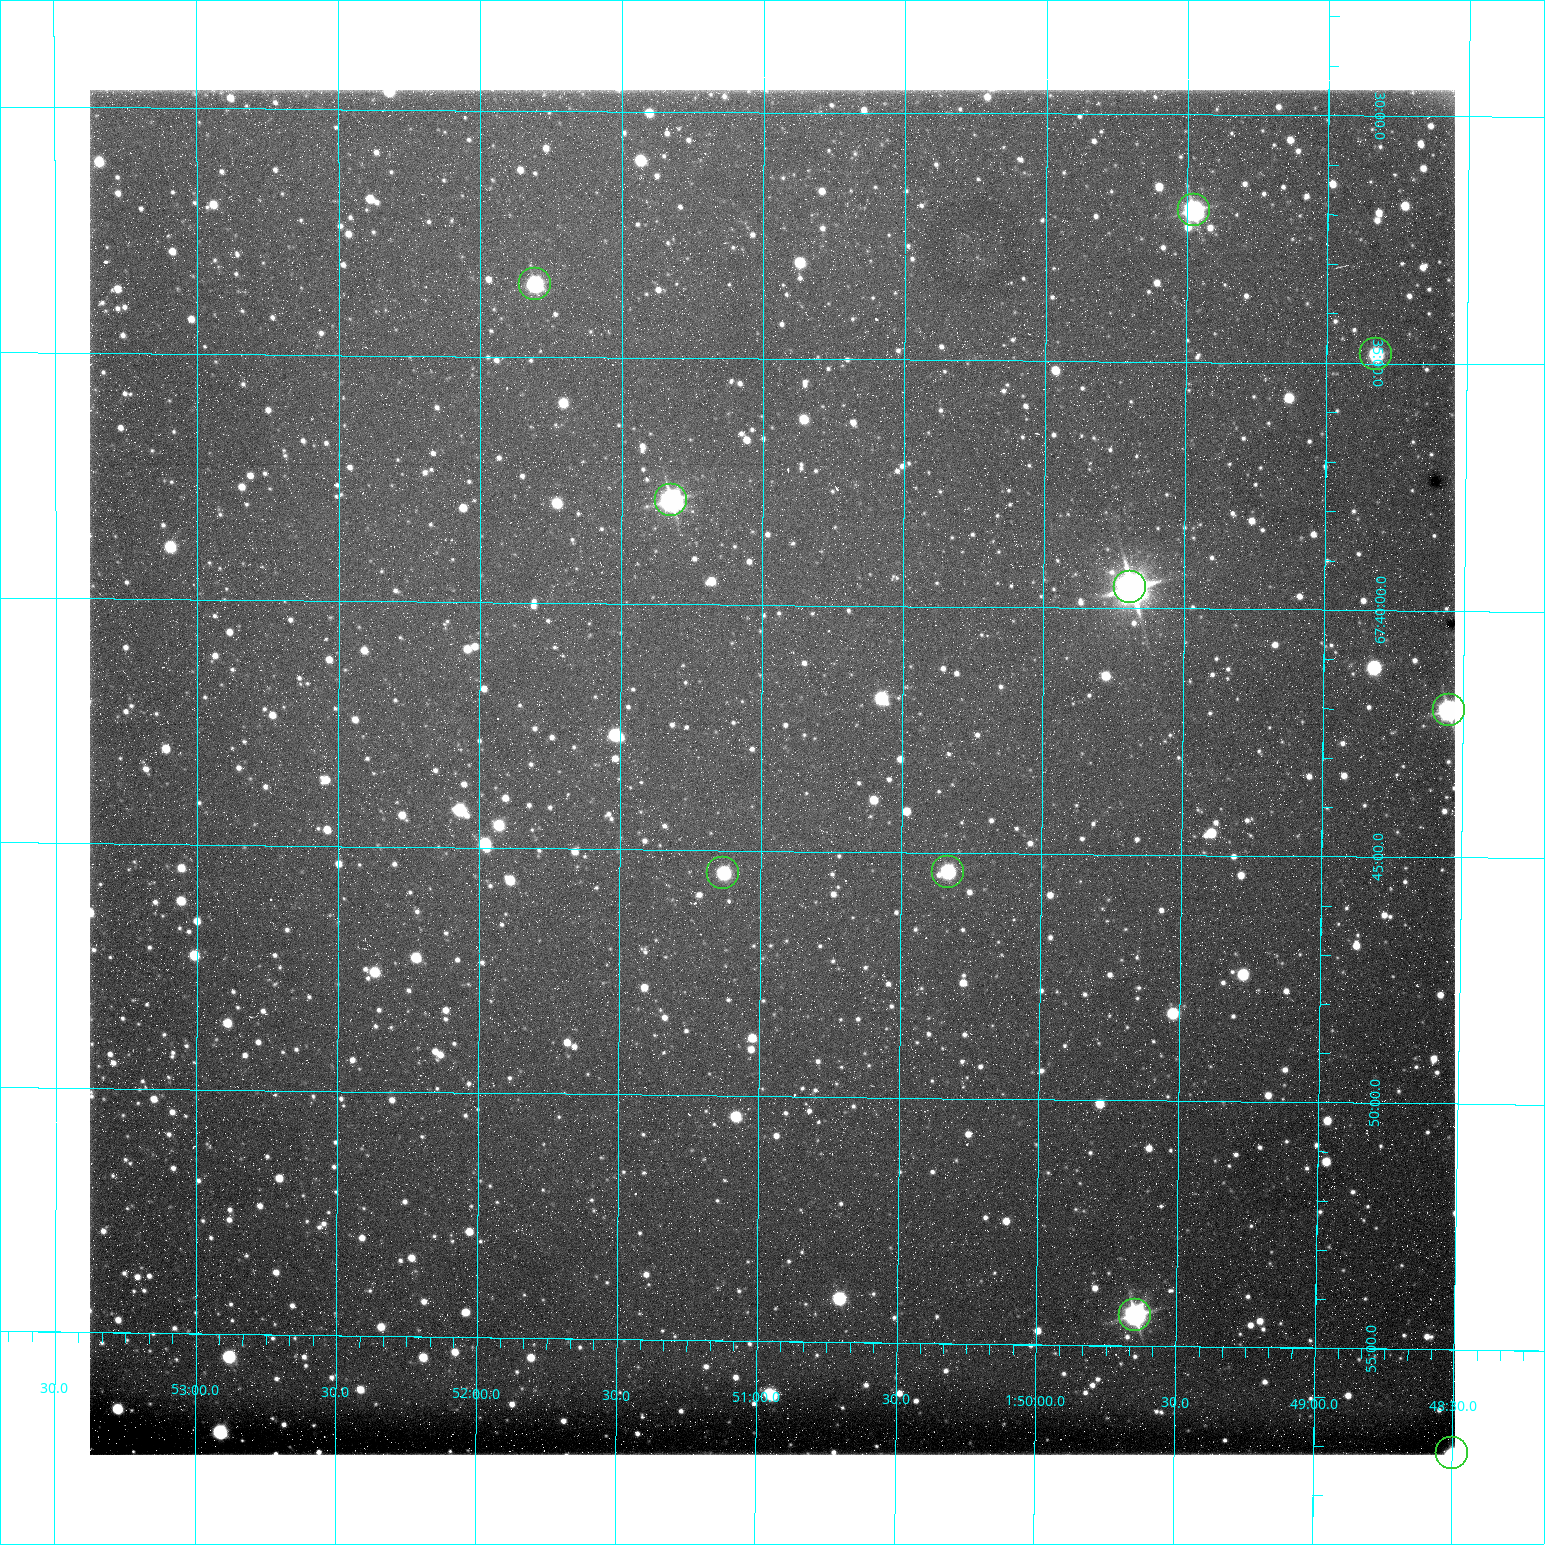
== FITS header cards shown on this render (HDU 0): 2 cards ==
NAXIS1  =                 1365 /fastest changing axis
NAXIS2  =                 1365 /next to fastest changing axis

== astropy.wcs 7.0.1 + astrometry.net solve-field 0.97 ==
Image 1365 x 1365 px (HDU 0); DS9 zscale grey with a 90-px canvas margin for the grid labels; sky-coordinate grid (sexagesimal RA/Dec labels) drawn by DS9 from the SOLVED WCS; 10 Tycho-2 reference stars matched to detected sources circled (green)
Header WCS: RA---TAN/DEC--TAN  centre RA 01:50:58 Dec +67:43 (27.74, +67.72 deg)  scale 1.22 arcsec/px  FOV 27.7' x 27.7'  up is +180 deg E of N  parity flipped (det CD > 0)
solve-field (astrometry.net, Tycho-2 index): VERIFIED the header's WCS against the Tycho-2 star catalogue (10 matches, 0 conflicts) and refined it, rather than solving blind
Solved WCS: RA---TAN-SIP/DEC--TAN-SIP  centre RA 01:50:58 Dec +67:43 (27.74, +67.72 deg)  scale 1.21 arcsec/px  FOV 27.6' x 27.8'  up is +180 deg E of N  parity flipped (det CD > 0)
The solver's refit moves the header's centre by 0.59 arcsec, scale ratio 0.9953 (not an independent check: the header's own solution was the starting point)
Tycho-2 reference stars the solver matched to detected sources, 10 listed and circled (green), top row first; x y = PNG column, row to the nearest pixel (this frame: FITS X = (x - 90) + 1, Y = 1365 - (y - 90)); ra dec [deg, ICRS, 3 dp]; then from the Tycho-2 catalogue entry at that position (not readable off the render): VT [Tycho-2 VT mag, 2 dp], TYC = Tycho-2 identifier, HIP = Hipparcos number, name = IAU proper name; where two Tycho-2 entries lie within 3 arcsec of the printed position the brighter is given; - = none
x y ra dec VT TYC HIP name
1194 210 27.369 +67.532 10.15 4310-718-1 - -
535 284 27.952 +67.559 11.39 4310-426-1 - -
1376 354 27.206 +67.580 11.67 4310-651-1 - -
671 500 27.831 +67.631 9.77 4310-576-1 8630 -
1130 587 27.423 +67.660 8.23 4310-882-1 8506 -
1449 710 27.138 +67.700 10.22 4310-786-1 - -
948 872 27.583 +67.757 11.36 4310-210-1 - -
723 873 27.783 +67.758 12.12 4310-680-1 - -
1135 1315 27.412 +67.906 9.68 4310-468-1 - -
1452 1453 27.125 +67.952 10.76 4310-506-1 - -